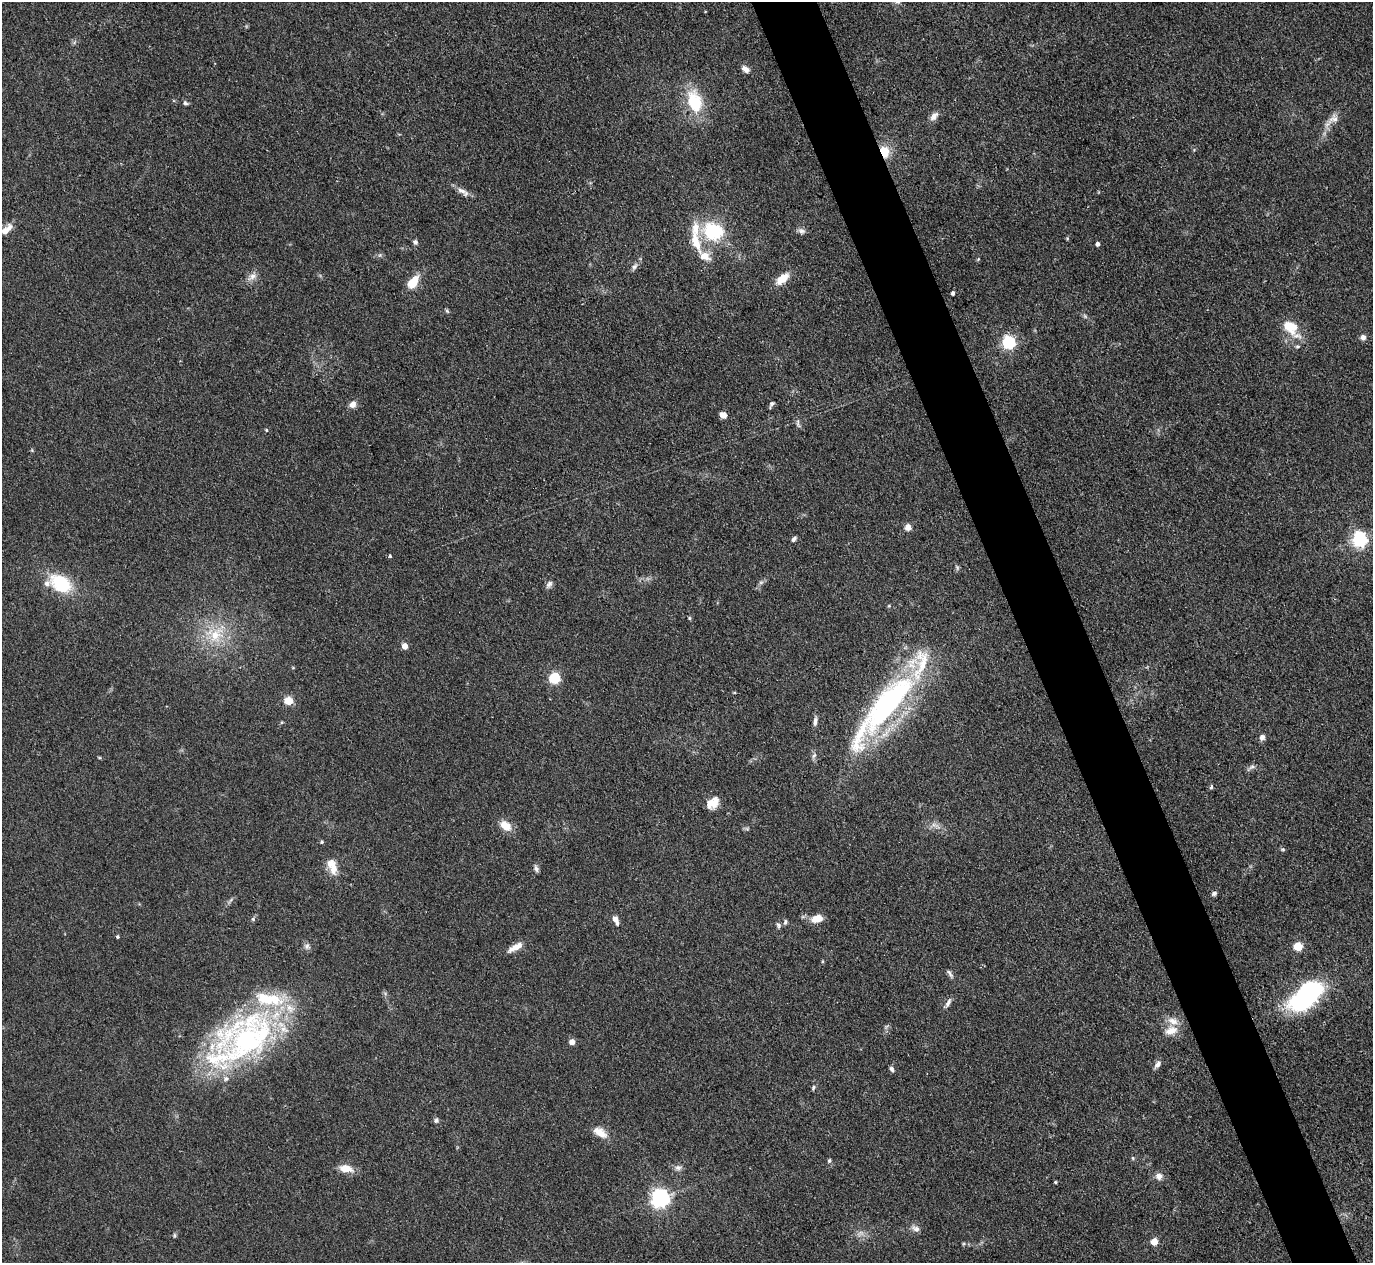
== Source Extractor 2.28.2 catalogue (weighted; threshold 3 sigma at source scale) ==
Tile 6 of 4 x 4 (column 2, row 2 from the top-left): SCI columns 1374-2744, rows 2802-4062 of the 5489 x 5476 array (HDU 1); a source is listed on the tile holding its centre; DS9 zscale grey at full resolution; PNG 1375 x 1265 px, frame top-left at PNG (2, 2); no overlay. Shown black and unused: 5% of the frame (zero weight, under 3 of 4 exposures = <1% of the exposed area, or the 3 px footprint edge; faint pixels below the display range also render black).
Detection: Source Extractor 2.28.2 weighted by HDU 2 'WHT'; one run over the whole footprint, this tile lists its part. Background 0.114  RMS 0.0067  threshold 0.03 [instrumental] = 3 sigma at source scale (4.5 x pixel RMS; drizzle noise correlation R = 1.50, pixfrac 1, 0.05/0.05 arcsec/px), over >= 5 px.
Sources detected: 103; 12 inside a brighter listed object's ellipse — not listed separately; the other 91 listed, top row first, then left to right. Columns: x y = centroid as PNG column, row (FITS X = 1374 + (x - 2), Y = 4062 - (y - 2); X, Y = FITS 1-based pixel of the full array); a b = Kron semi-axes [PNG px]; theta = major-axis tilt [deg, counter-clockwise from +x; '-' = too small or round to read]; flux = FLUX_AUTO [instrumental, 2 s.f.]
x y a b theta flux
745 69 11 7 -36 3.5
694 102 26 16 -75 32
185 103 7 5 -33 1.4
934 116 13 7 49 3.9
1334 119 19 11 35 6.6
884 152 11 8 -72 13
463 191 20 7 -33 4.6
5 231 11 8 53 4.4
713 231 22 18 -18 43
801 231 10 7 -22 2.4
1067 238 5 4 - 0.74
415 242 6 6 - 1.8
696 242 27 10 -73 14
1097 244 4 4 - 1.9
380 255 6 4 71 1
634 267 10 6 55 2.4
252 276 15 7 38 4.5
782 279 15 8 39 11
413 282 15 9 53 13
953 293 4 3 - 1.7
447 311 7 4 -46 1
1085 316 7 5 -46 1.3
1290 327 19 10 -46 20
1363 337 7 7 - 2.4
1009 342 6 6 - 120
1297 346 6 5 - 1.2
352 404 9 8 - 3.9
771 404 9 4 67 1.6
723 415 8 6 -18 4.1
798 424 13 5 -78 1.8
266 430 4 3 - 0.75
908 527 8 8 - 3.9
794 539 7 4 55 1.8
1360 539 6 6 - 190
390 556 4 4 - 0.86
61 583 22 15 -31 37
549 584 11 7 55 2.5
889 606 5 4 - 0.79
689 618 5 4 - 0.88
215 635 26 23 12 28
405 646 5 4 - 8.6
554 678 5 5 - 66
288 701 5 5 - 28
884 708 115 26 51 170
815 721 12 5 82 2.7
282 722 5 4 - 0.77
1262 737 7 6 - 2.8
814 755 9 5 61 1.9
99 757 6 3 -20 0.7
1251 767 14 5 34 2.2
1211 787 6 4 75 1.1
712 803 14 11 13 8.5
935 825 15 5 -22 3.8
505 826 15 10 -38 9.3
747 829 7 4 -19 1.1
322 842 5 4 - 0.93
1283 849 6 4 -7 0.98
333 869 18 11 -89 8.1
536 869 9 5 -74 1.9
1214 893 6 5 - 1.7
253 919 6 4 -46 1
817 919 10 7 14 11
616 920 12 6 -65 4
785 922 8 5 80 1.4
778 925 9 5 -62 1.6
117 937 4 4 - 1
307 946 7 6 - 2
1298 946 5 5 - 31
515 947 20 7 29 6.6
950 974 14 4 -58 1.9
1306 996 31 15 43 140
948 1003 13 5 62 2.7
1171 1030 18 11 18 8.5
248 1040 86 57 30 180
572 1042 6 6 - 3.4
1158 1064 10 6 57 3
891 1069 6 5 - 1.9
813 1088 7 4 72 1.2
436 1120 7 5 14 1.5
600 1132 19 10 -32 8.3
1133 1158 5 4 - 0.87
829 1161 5 5 - 1.3
678 1168 10 7 0 2.6
346 1169 12 7 -9 11
1159 1176 9 9 - 3.9
1055 1182 4 3 - 0.76
660 1198 7 6 - 320
915 1229 13 8 -24 3.4
860 1233 11 7 21 3.4
174 1235 6 4 84 0.98
1154 1242 5 5 - 14
Overlapping masked pixels (flux is a lower limit): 2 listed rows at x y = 884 152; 884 708